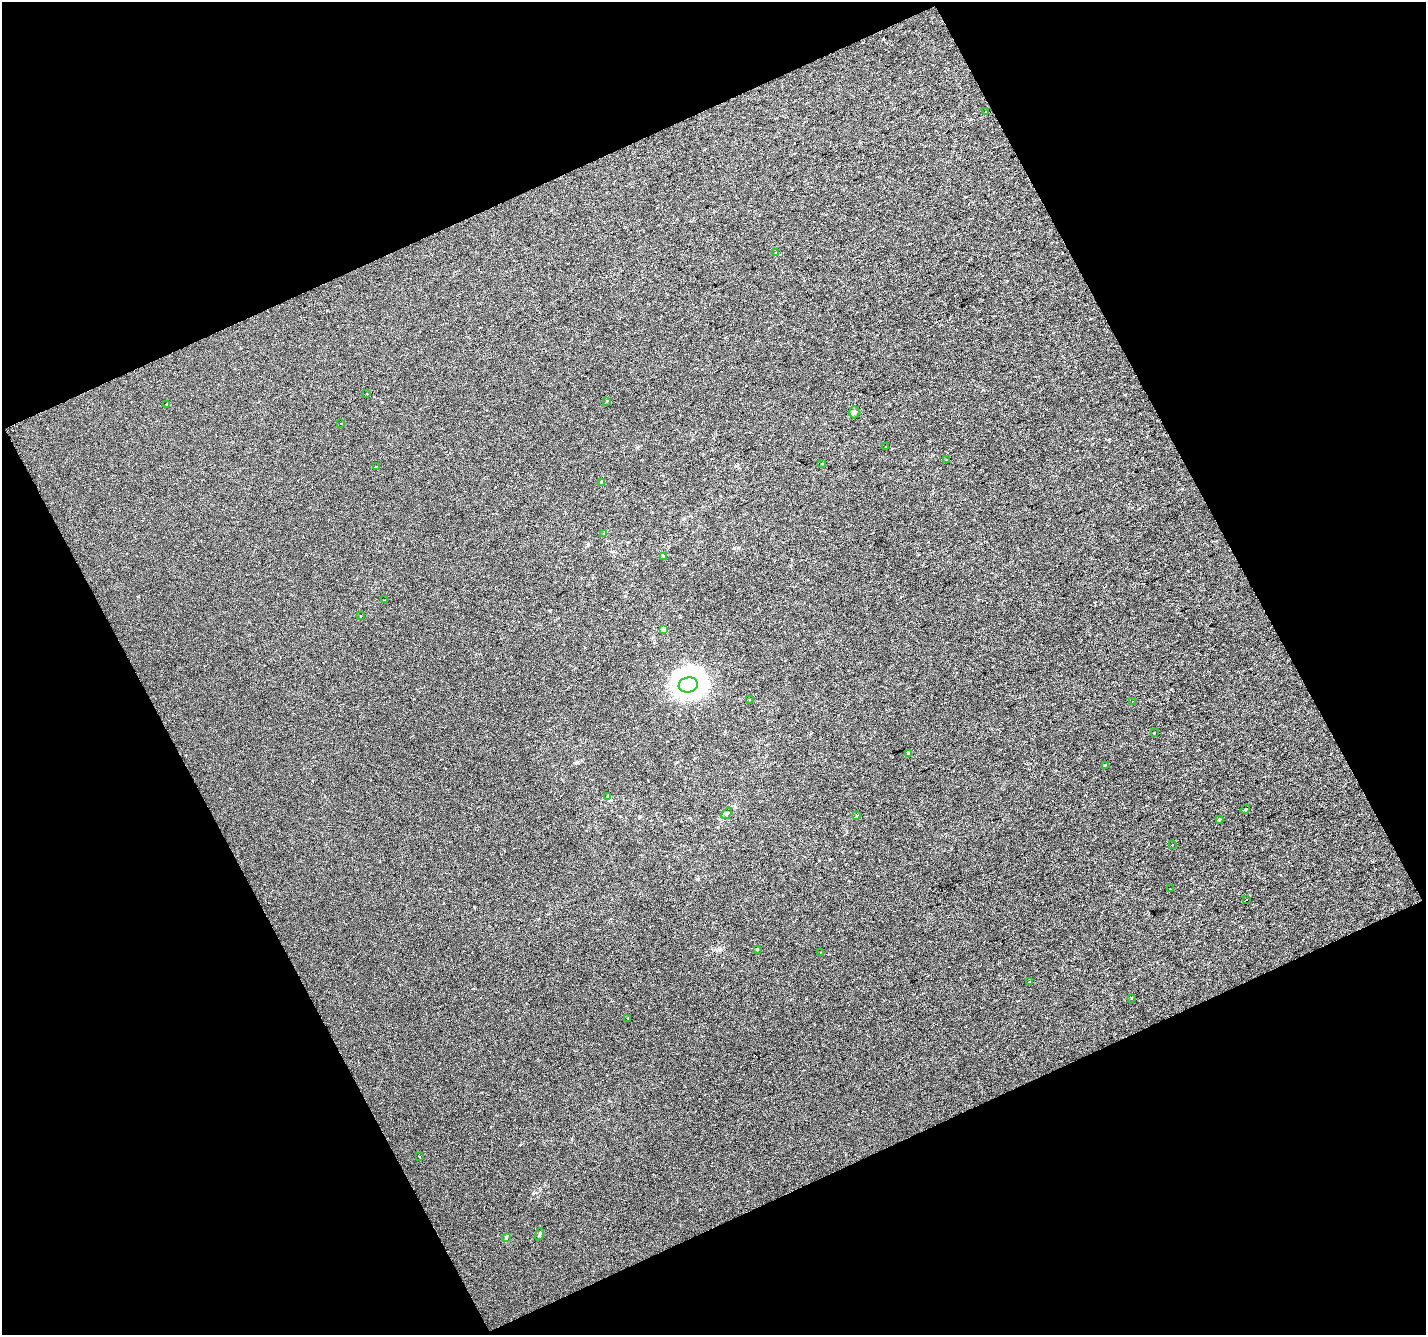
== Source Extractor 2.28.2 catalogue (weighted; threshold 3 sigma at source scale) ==
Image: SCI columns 1-2848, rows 56-2720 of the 2849 x 2792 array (HDU 1 of 3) = the unmasked area's bounding box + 8 px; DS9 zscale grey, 2 x 2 block average (1 PNG px = mean of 2 x 2 image px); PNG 1428 x 1337 px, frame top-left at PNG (2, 2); each listed source drawn as its Kron ellipse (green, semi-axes under 4 px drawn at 4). Shown black and unused: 45% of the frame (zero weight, under 2 of 3 exposures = <1% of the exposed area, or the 3 px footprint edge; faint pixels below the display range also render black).
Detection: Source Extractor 2.28.2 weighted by HDU 2 'WHT'. Background 2.78e-05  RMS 0.0041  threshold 0.0185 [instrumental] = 3 sigma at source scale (4.5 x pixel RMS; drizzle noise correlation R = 1.50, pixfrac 1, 0.0396/0.0396 arcsec/px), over >= 5 px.
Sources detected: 43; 2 inside a brighter object's white glare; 2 cosmic-ray / hot-pixel residue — neither listed nor drawn; the other 39 listed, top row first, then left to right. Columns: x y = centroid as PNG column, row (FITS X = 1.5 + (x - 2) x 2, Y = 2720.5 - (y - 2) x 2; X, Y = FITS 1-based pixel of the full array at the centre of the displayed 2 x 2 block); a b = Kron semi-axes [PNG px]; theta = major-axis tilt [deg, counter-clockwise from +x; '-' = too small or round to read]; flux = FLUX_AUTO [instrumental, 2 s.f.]
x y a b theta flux
985 112 2 2 - 3.5
776 252 2 2 - 1.1
367 394 3 2 - 0.7
607 401 2 2 - 0.66
167 405 2 2 - 1
854 412 6 5 - 2.2
341 424 2 2 - 0.59
885 446 2 2 - 0.36
947 460 2 2 - 0.66
822 463 2 2 - 0.51
376 466 2 2 - 0.65
602 482 3 3 - 2.2
604 534 3 2 - 0.74
663 556 3 2 - 0.87
384 600 3 2 - 0.67
360 616 2 2 - 0.61
663 629 3 3 - 16
688 685 9 7 9 360
750 700 2 2 - 0.42
1132 701 2 2 - 0.85
1154 733 2 2 - 2
908 753 2 2 - 3.5
1105 765 4 2 - 0.74
608 796 3 3 - 0.84
1245 809 5 2 - 0.97
727 813 6 3 51 1.7
857 816 3 2 - 0.59
1219 820 3 2 - 0.8
1172 845 2 2 - 0.53
1170 889 2 2 - 0.61
1247 900 2 2 - 0.31
757 949 2 2 - 1.5
820 952 2 2 - 0.31
1029 982 2 2 - 0.66
1131 998 2 2 - 0.68
628 1018 2 2 - 2.1
419 1157 2 2 - 0.65
539 1234 6 2 71 1.2
506 1237 3 3 - 0.74
Diffuse or blended objects may show on this block-average render without a row.